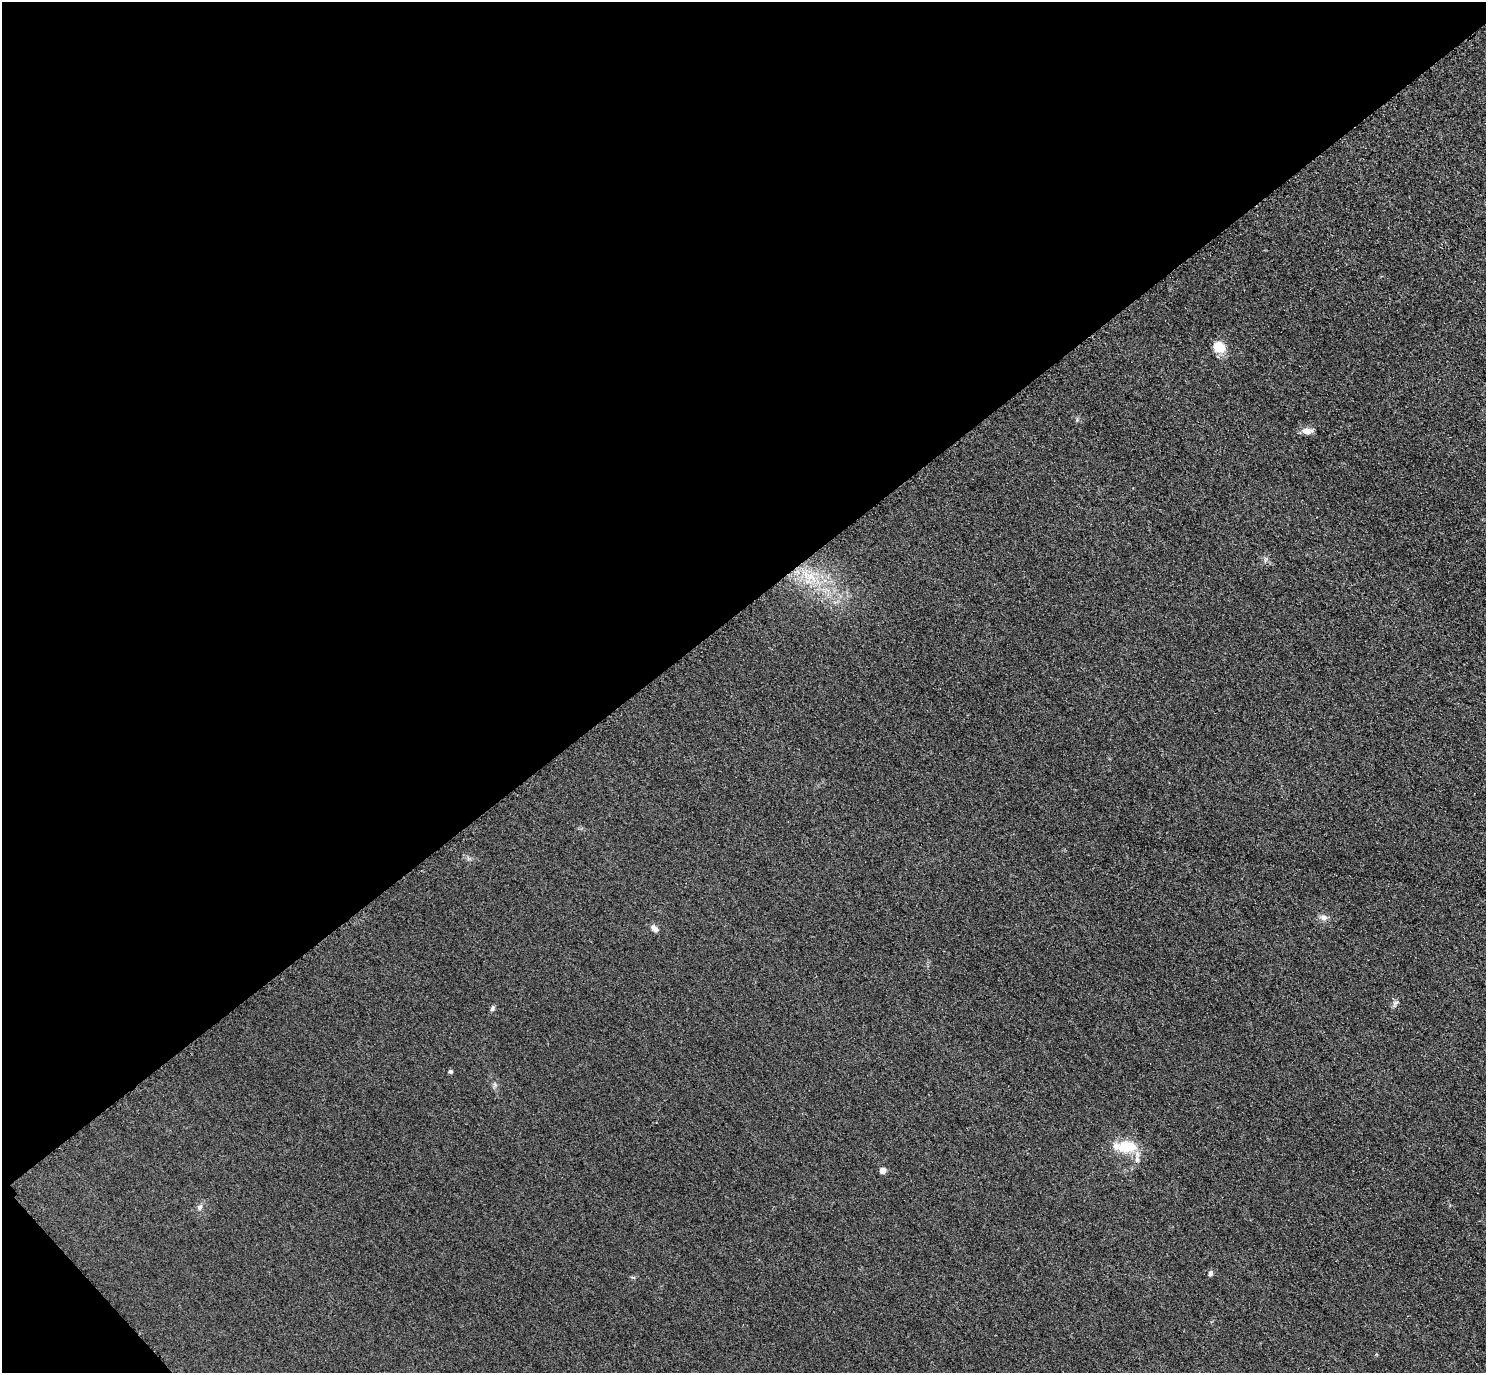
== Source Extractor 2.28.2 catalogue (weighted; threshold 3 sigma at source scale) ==
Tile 5 of 4 x 4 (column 1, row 2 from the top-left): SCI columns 31-1514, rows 3069-4439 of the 5997 x 5994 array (HDU 1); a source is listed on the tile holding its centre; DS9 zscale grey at full resolution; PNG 1488 x 1375 px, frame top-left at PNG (2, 2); no overlay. Shown black and unused: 45% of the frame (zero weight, under 3 of 4 exposures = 3% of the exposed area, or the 3 px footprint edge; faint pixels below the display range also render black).
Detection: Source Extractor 2.28.2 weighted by HDU 2 'WHT'; one run over the whole footprint, this tile lists its part. Background 0.0464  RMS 0.017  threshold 0.0787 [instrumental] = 3 sigma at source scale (4.5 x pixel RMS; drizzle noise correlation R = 1.50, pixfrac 1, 0.05/0.05 arcsec/px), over >= 5 px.
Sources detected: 14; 1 inside a brighter listed object's ellipse — not listed separately; the other 13 listed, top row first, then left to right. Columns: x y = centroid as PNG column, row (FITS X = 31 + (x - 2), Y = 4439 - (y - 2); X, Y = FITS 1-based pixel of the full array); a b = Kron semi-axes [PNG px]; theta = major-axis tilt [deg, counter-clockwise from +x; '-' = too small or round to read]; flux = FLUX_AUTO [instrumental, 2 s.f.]
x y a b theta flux
1219 347 14 11 -36 29
1307 431 13 7 -1 12
811 577 14 11 -23 29
1324 917 10 8 -5 7.8
655 929 9 6 -40 7.8
492 1009 7 5 75 3.6
451 1072 4 4 - 4
1126 1147 23 14 1 49
1137 1160 9 6 88 7.1
882 1170 5 4 - 16
200 1207 7 6 - 4.8
1210 1274 6 5 - 5.6
633 1277 6 4 -19 2.2